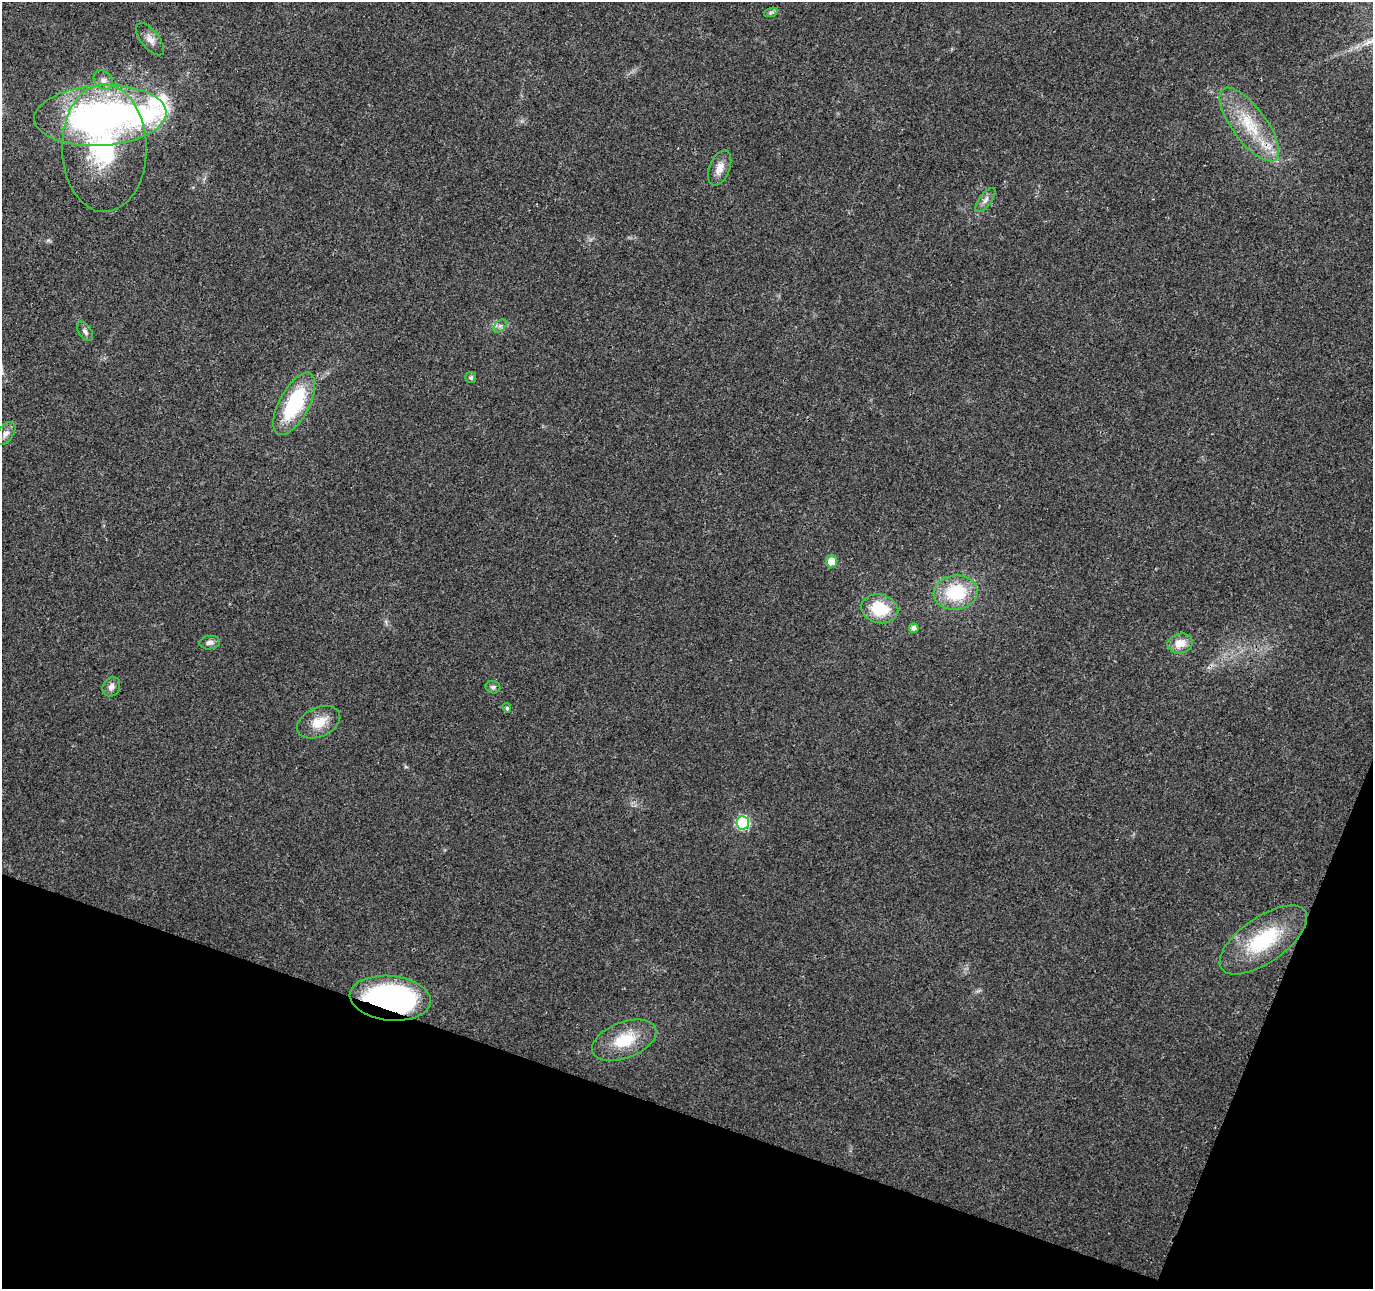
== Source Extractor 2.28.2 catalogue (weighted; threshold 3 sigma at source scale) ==
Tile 15 of 4 x 4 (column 3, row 4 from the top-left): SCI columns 2751-4121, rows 216-1502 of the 5505 x 5644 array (HDU 1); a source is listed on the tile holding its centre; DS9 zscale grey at full resolution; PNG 1375 x 1291 px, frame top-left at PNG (2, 2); each listed source drawn as its Kron ellipse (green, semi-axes under 4 px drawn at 4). Shown black and unused: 17% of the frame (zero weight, under 3 of 4 exposures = <1% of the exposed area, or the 3 px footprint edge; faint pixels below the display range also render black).
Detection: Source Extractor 2.28.2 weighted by HDU 2 'WHT'; one run over the whole footprint, this tile lists its part. Background 0.0261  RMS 0.0033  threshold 0.0148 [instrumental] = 3 sigma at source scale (4.5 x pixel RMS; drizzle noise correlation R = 1.50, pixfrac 1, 0.0396/0.0396 arcsec/px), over >= 5 px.
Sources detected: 30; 1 inside a brighter object's white glare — neither listed nor drawn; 2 inside a brighter listed object's ellipse — not listed separately; the other 27 listed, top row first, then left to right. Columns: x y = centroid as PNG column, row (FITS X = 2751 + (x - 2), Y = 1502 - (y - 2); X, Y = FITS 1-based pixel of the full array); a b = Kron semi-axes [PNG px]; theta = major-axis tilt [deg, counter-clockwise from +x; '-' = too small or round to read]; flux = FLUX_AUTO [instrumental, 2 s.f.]
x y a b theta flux
771 12 7 4 19 0.67
150 39 19 9 -51 2.8
103 80 11 8 -44 2
100 116 66 30 3 110
1249 124 44 17 -54 16
104 148 64 42 -90 49
720 168 18 10 69 3.4
985 200 14 6 53 1.6
500 326 8 5 44 0.93
85 331 11 6 -55 1.3
471 377 5 5 - 0.76
294 404 34 15 62 27
6 433 13 7 55 1.8
832 561 6 5 - 5.5
956 593 22 17 7 18
880 609 18 14 -13 12
914 628 5 4 - 1.4
210 643 10 6 7 1.5
1180 643 12 10 11 4.5
111 687 10 8 59 1.8
493 687 7 6 - 0.84
507 708 5 4 - 0.66
319 722 23 14 25 6.4
743 823 7 6 - 36
1263 940 51 23 35 25
390 998 41 22 -6 83
624 1040 34 18 21 12
Overlapping masked pixels (flux is a lower limit): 1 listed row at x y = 390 998